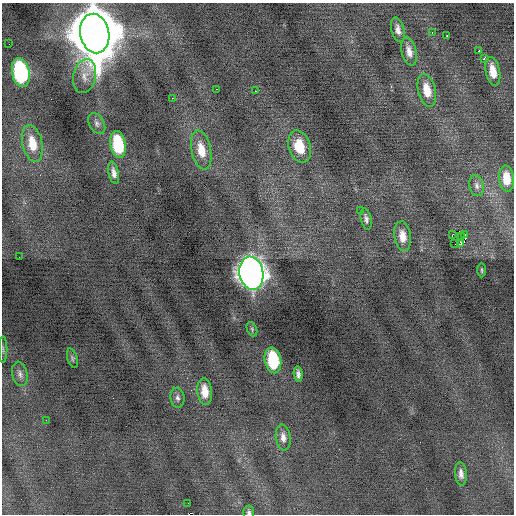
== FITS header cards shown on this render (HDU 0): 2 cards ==
NAXIS1  =                  512 / Axis length
NAXIS2  =                  512 / Axis length

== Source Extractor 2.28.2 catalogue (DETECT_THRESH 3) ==
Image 512 x 512 px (HDU 0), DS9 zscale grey, 1 PNG px = 1 image px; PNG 516 x 516 px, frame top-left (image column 1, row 512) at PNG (2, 3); each listed source drawn as its Kron ellipse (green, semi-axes under 4 px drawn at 4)
Background -0.104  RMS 0.75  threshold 2.26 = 3 sigma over >= 5 px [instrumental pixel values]
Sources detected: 47; all 47 listed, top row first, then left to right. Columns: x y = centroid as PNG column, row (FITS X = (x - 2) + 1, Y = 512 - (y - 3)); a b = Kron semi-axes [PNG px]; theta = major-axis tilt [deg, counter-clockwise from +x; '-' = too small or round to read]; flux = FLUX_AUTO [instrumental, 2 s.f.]
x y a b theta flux
398 30 12 6 -76 270
432 32 3 2 - 130
95 33 20 14 -79 390000
447 35 3 2 - 280
9 44 2 2 - 88
479 51 3 3 - 240
409 52 14 7 -76 420
484 59 3 3 - 340
493 71 14 7 -78 750
21 72 15 8 -79 7300
85 76 17 11 79 500
216 89 3 2 - 70
427 90 17 9 -76 880
255 91 3 2 - 170
172 98 2 2 - 61
97 123 11 7 -60 210
32 144 19 10 -78 1000
118 144 13 7 -80 2900
300 146 16 10 -73 1300
201 150 20 9 -77 930
114 173 11 5 -79 250
507 178 13 7 -84 840
477 186 10 7 -75 210
360 211 3 3 - 44
366 219 10 5 -77 180
452 235 2 2 - 31
465 235 4 2 - 590
403 236 15 8 -82 620
461 236 3 3 - 54
455 244 3 2 - 71
461 244 3 2 - 530
19 257 2 2 - 32
482 270 7 3 -89 62
251 273 17 12 -79 63000
252 329 7 4 -66 87
3 349 13 2 90 91
72 358 10 5 -73 100
273 360 13 8 -78 3200
20 374 12 7 -78 250
298 374 7 4 -82 180
205 391 13 7 -84 710
177 398 10 7 -82 170
46 420 2 2 - 150
283 438 13 7 -82 320
461 474 12 6 -85 260
188 503 2 2 - 28
249 512 7 5 -84 120
At the frame edge (FLAGS 8, measured only in part): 2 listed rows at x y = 95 33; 249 512